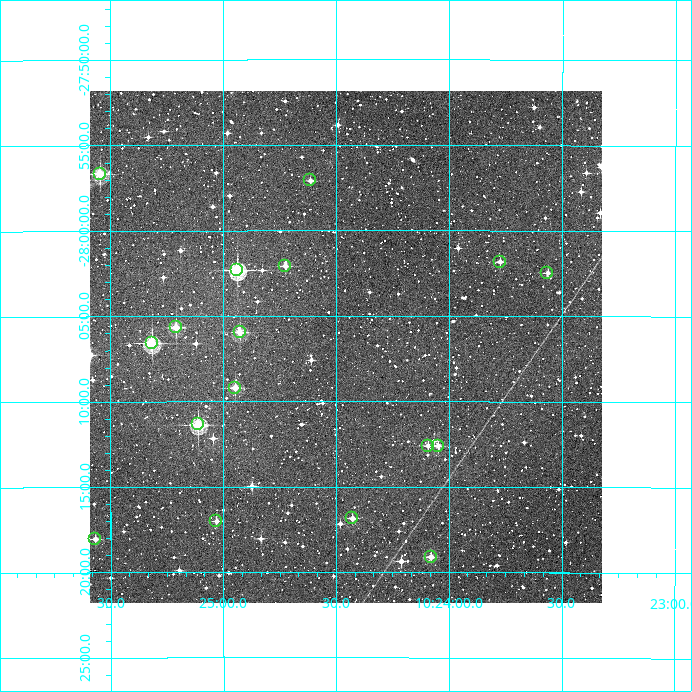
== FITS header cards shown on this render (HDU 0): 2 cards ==
NAXIS1  =                  512
NAXIS2  =                  512

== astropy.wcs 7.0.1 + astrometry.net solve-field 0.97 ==
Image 512 x 512 px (HDU 0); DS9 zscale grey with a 90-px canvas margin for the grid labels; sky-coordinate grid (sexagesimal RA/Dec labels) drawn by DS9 from the SOLVED WCS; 17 Tycho-2 reference stars matched to detected sources circled (green)
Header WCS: RA---TAN/DEC--TAN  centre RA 10:24:27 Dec -28:07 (156.11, -28.11 deg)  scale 3.52 arcsec/px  FOV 30.0' x 30.0'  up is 0 deg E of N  parity normal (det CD < 0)
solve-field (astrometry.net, Tycho-2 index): VERIFIED the header's WCS against the Tycho-2 star catalogue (verified at 2 index scales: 14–17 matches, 0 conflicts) and refined it, rather than solving blind
Solved WCS: RA---TAN-SIP/DEC--TAN-SIP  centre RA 10:24:27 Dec -28:07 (156.11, -28.11 deg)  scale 3.51 arcsec/px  FOV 30.0' x 30.0'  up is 0 deg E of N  parity normal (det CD < 0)
The solver's refit moves the header's centre by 1.1 arcsec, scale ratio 0.9996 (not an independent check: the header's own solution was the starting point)
Tycho-2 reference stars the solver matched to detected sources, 17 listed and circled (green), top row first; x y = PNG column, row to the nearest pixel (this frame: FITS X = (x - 90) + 1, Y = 512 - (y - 91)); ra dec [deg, ICRS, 3 dp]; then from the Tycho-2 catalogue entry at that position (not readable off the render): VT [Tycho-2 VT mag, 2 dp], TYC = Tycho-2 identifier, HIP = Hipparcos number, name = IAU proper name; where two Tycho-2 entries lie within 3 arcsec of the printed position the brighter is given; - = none
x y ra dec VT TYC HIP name
100 174 156.386 -27.944 10.20 6627-260-1 - -
310 180 156.153 -27.951 12.08 6627-456-1 - -
500 262 155.943 -28.030 12.15 6627-424-1 - -
285 266 156.181 -28.035 11.66 6627-264-1 - -
237 270 156.234 -28.039 9.53 6627-422-1 - -
547 273 155.891 -28.041 11.92 6627-421-1 - -
176 327 156.302 -28.094 10.42 6627-312-1 - -
240 332 156.231 -28.099 10.71 6627-365-1 - -
152 343 156.329 -28.110 9.82 6627-483-1 - -
235 388 156.237 -28.153 11.03 6631-100-1 - -
198 424 156.277 -28.189 9.87 6631-204-1 - -
428 446 156.023 -28.210 11.88 6631-133-1 - -
438 446 156.012 -28.210 11.65 6631-105-1 - -
352 518 156.107 -28.281 11.45 6631-54-1 - -
216 521 156.258 -28.283 11.50 6631-56-1 - -
95 539 156.392 -28.301 11.70 6631-89-1 - -
431 557 156.020 -28.318 11.30 6631-106-1 - -